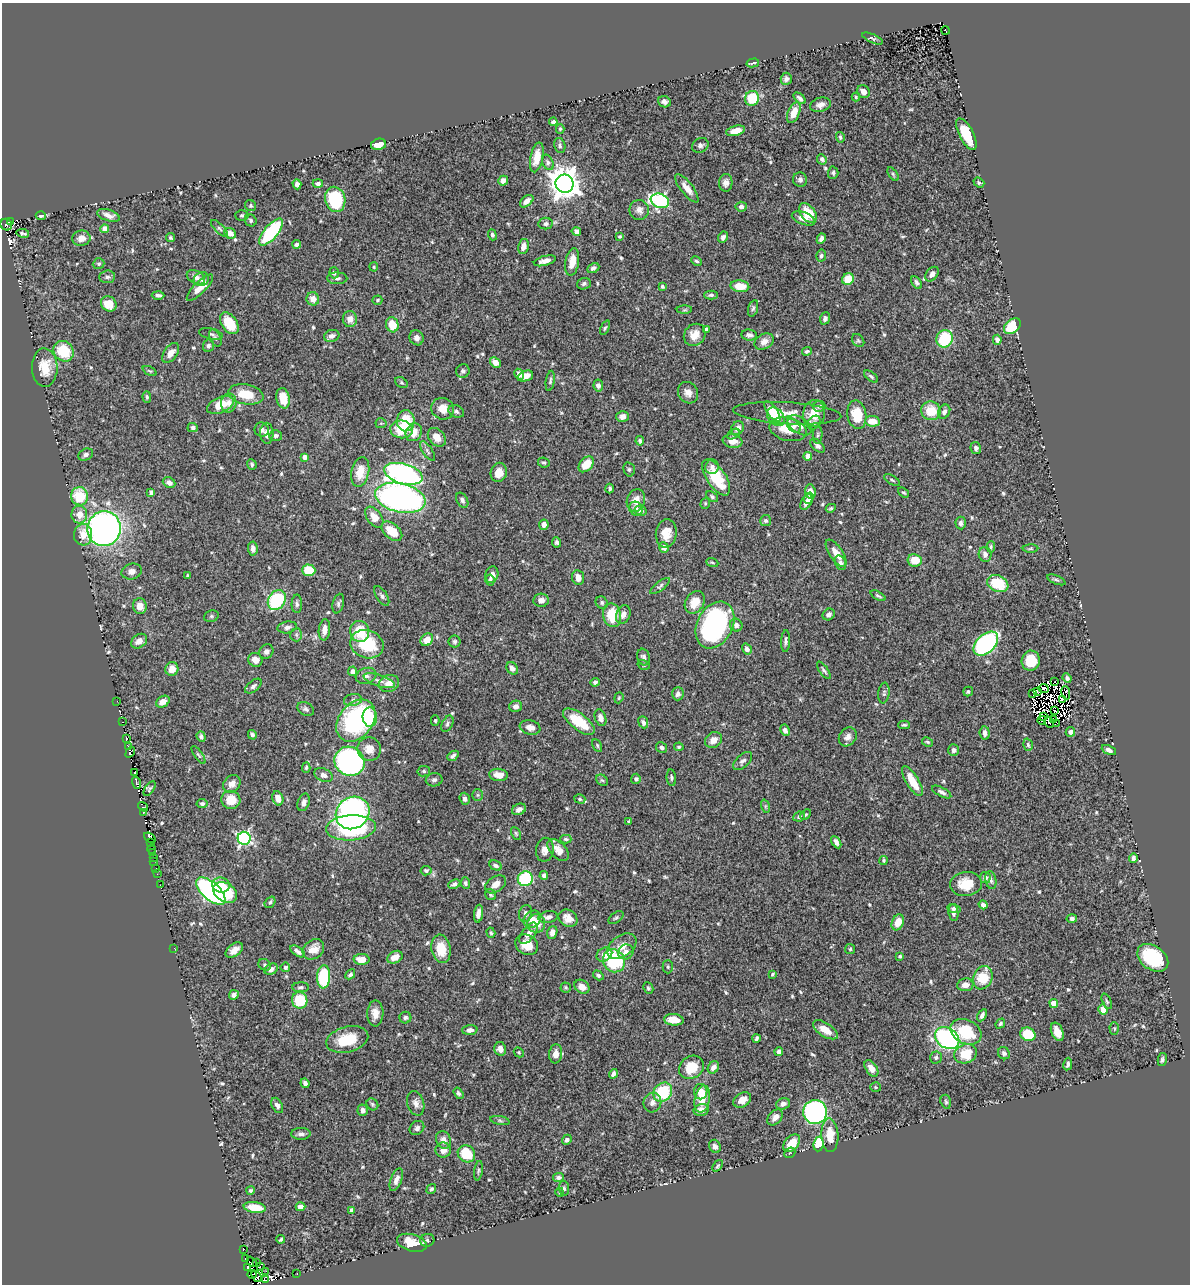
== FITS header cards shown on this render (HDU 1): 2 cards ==
NAXIS1  =                 1188
NAXIS2  =                 1282

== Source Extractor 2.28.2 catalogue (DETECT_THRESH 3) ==
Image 1188 x 1282 px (HDU 1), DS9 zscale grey, 1 PNG px = 1 image px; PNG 1192 x 1286 px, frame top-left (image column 1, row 1282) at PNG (2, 3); each listed source drawn as its Kron ellipse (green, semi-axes under 4 px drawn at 4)
Background 0.502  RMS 0.014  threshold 0.0414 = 3 sigma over >= 5 px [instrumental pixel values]
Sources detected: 637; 13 with non-positive FLUX_AUTO (blend fragments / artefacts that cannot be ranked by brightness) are neither listed nor drawn; of the other 624, the 500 brightest by FLUX_AUTO listed and drawn (124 fainter detections omitted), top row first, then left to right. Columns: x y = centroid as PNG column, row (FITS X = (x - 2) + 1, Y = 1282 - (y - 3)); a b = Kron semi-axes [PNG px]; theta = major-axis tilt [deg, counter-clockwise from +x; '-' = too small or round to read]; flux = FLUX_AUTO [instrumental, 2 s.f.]
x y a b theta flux
945 30 4 3 - 7.3
873 38 11 4 -24 1.8
753 63 6 2 15 1.8
786 79 6 5 - 3
863 92 7 6 - 6.3
856 97 4 4 - 1.3
752 98 7 7 - 31
800 98 7 4 -40 2.7
664 102 6 5 - 2.9
820 105 10 7 15 5
794 112 11 6 68 12
553 122 4 4 - 2.6
560 129 4 4 - 1.3
736 131 9 5 13 10
966 134 17 7 -63 27
840 137 5 4 - 1.8
378 144 7 5 13 9.4
700 145 9 7 31 3.1
560 146 8 5 -77 2.4
537 157 15 6 78 12
822 159 5 4 - 2.9
548 162 8 5 -66 2.4
833 173 6 5 - 1.8
893 174 8 4 -55 1.4
800 180 7 7 - 2.8
503 181 5 4 - 4.4
318 183 5 4 - 2.6
726 183 9 6 87 4.7
979 183 6 4 -39 1.5
297 184 5 4 - 3.4
565 184 9 9 - 1400
687 188 17 6 -52 9.8
335 199 13 10 -76 63
527 201 8 5 40 5.7
660 201 9 7 -21 150
251 206 6 5 - 1.6
741 207 5 5 - 3.7
639 210 10 9 - 5.1
808 213 11 7 -51 20
108 215 12 5 -17 5.8
242 215 6 5 - 2.2
41 216 5 4 - 1.9
804 218 12 6 -20 7.7
251 220 6 5 - 2.5
11 221 3 3 - 33
546 224 7 5 8 2.9
6 225 6 5 - 140
219 228 11 4 -45 2.5
105 229 4 4 - 9.7
576 231 5 4 - 3
271 232 17 7 50 80
23 233 6 3 -8 1.6
230 233 6 5 - 6.9
492 235 5 4 - 2
620 236 4 3 - 1.5
723 237 6 4 63 3
81 238 9 7 5 7.7
170 238 5 4 - 1.7
821 239 5 4 - 3.4
297 244 4 4 - 3.1
523 247 8 5 77 6.6
821 255 6 5 - 2
545 261 11 5 15 6.2
697 261 6 3 -27 1.5
572 262 14 7 81 13
99 264 6 5 - 1.6
374 267 4 4 - 1.4
593 268 6 4 28 3
334 273 5 5 - 2.2
932 274 8 5 51 3.9
107 277 8 6 8 3.1
196 277 10 6 -27 5.3
337 278 10 6 -3 2.5
201 279 8 7 - 3.1
848 279 6 5 - 19
916 282 7 4 -58 2.4
584 284 7 5 21 2
740 286 9 6 -5 16
662 287 4 3 - 1.6
200 288 18 6 45 9
158 295 6 3 -1 2.9
711 295 7 4 0 2
313 299 6 6 - 7.9
377 300 5 4 - 1.6
109 304 8 7 - 12
753 308 8 5 73 1.9
684 310 7 4 1 1.5
825 318 6 5 - 2.7
350 319 8 7 - 5.9
229 323 12 7 -56 28
392 325 7 6 - 17
1012 326 9 6 41 42
605 328 8 4 65 1.6
706 329 4 4 - 3.9
211 334 12 5 -12 2.4
695 335 12 10 50 11
749 335 8 5 -7 3.2
332 336 8 6 16 3.7
215 338 9 5 -64 2.2
416 338 8 7 - 4.6
945 339 9 8 - 43
997 340 5 4 - 3.4
858 341 7 5 -54 1.7
764 342 10 7 31 5.8
208 346 6 5 - 2.1
64 351 11 9 -47 32
807 351 5 4 - 1.8
171 353 11 6 54 7.5
495 362 6 5 - 7.7
45 367 19 13 -88 19
150 371 7 4 -26 1.3
463 371 7 6 - 2.6
519 374 6 4 -63 4.1
525 376 8 5 20 7.3
871 376 8 4 -37 1.8
550 381 10 4 81 2
401 383 7 5 -34 1.5
598 386 6 5 - 4.2
688 393 11 9 -54 6.2
246 394 17 10 -11 21
147 397 6 4 -89 1.7
283 398 10 6 -79 15
229 403 9 7 86 5.9
220 405 14 7 23 17
819 406 6 5 - 2.3
443 409 12 10 -26 12
456 411 8 6 -23 2.3
772 411 12 5 -54 14
931 411 10 9 - 19
944 412 7 5 63 3.5
787 413 54 11 -3 21
814 414 13 11 77 16
857 415 14 9 -81 25
623 417 6 5 - 5.5
776 417 10 7 -49 16
406 421 10 9 - 28
872 421 7 5 -6 15
381 423 5 5 - 1.3
814 423 7 6 - 2.1
799 425 14 8 -34 6.8
794 426 8 5 -47 3.4
193 428 5 4 - 2.3
738 428 7 6 - 5.4
401 429 11 9 -8 25
788 429 19 11 -13 20
262 430 7 7 - 2.7
414 432 9 8 - 13
267 433 10 6 -88 6
733 434 7 4 28 1.9
818 435 9 5 85 2
276 436 6 5 - 2.9
437 437 10 7 -48 9.6
640 441 5 4 - 1.9
732 441 10 6 -9 8.1
818 446 9 5 -42 3.4
976 448 6 5 - 2.6
427 451 11 4 -56 2.5
86 455 8 5 25 2.8
808 456 4 4 - 9.8
305 457 4 4 - 6
544 462 6 4 -27 1.5
252 464 5 5 - 1.6
586 464 9 6 49 19
712 467 7 6 - 3.5
629 469 7 5 -75 1.7
360 472 15 9 79 14
499 472 10 8 72 11
403 474 20 10 -16 280
716 477 21 9 -57 36
892 480 9 3 -32 1.4
169 483 6 5 - 4.3
610 489 5 3 - 2
810 492 7 5 -83 9.6
903 492 6 4 -36 1.5
151 493 4 3 - 2
80 496 9 8 - 35
712 497 7 4 -39 1.9
400 498 25 14 -13 300
809 498 6 5 - 4
462 500 8 5 -62 2.6
636 500 11 9 72 8.8
806 502 8 5 62 5.7
705 503 6 4 72 1.3
831 508 5 4 - 1.6
636 509 7 6 - 4.2
640 511 6 5 - 3.9
79 515 9 8 - 9.4
374 517 12 7 -53 10
766 521 5 5 - 2.7
961 523 6 5 - 2.8
544 525 5 4 - 4.1
104 529 17 16 - 380
392 531 12 7 -41 18
666 533 14 10 83 13
83 535 10 9 - 11
557 542 5 4 - 1.9
664 547 5 4 - 6.3
991 547 5 3 - 1.5
253 548 7 4 -84 4.4
1030 548 8 4 1 1.3
836 553 16 6 -56 9.9
985 554 7 6 - 4
915 560 7 6 - 16
712 563 6 4 -19 1.3
840 563 7 5 -67 2.8
309 570 6 5 - 23
132 571 10 7 16 5.3
492 575 8 6 74 4.1
188 576 4 3 - 1.9
578 578 8 6 -83 7.4
490 580 5 4 - 2.3
1056 580 10 4 -23 1.7
998 584 11 8 -24 37
660 586 12 4 38 2
382 596 11 5 -57 2.5
878 596 8 3 -27 1.7
277 600 11 8 55 74
541 600 8 6 6 5
695 602 12 9 56 13
602 603 6 5 - 1.8
297 604 9 5 89 2.4
338 604 10 5 76 2.4
140 606 8 7 - 9.5
623 614 9 6 70 5.3
829 614 6 5 - 2.6
612 615 12 9 -77 27
211 616 7 5 21 1.7
715 625 25 17 62 160
736 625 6 6 - 3.3
287 627 10 5 10 3.6
324 630 10 5 84 7.9
360 631 10 9 - 24
296 635 6 6 - 1.9
427 640 7 5 45 11
139 641 8 6 37 6.1
455 641 6 6 - 2
786 641 11 4 87 2.5
367 644 17 14 -20 45
986 644 14 9 43 170
747 649 6 4 -56 3.8
266 652 7 6 - 3.3
643 657 8 6 -73 2.8
255 660 7 6 - 7.5
1031 661 10 9 - 22
644 665 6 5 - 1.6
512 668 6 5 - 5.2
172 669 7 6 - 10
824 670 10 4 -54 1.9
352 671 5 4 - 5.4
366 676 10 8 18 4.6
1067 678 5 4 - 2.3
379 681 16 5 -18 5.9
595 682 4 4 - 2.2
1055 682 3 2 - 2.3
389 683 10 8 19 8.9
253 686 9 5 39 2.8
1044 688 5 2 - 1.8
1037 691 3 2 - 2.7
968 692 5 4 - 1.7
884 693 10 5 83 2.2
1033 693 2 2 - 1.4
1066 693 7 3 -78 3.5
678 694 6 6 - 3.5
619 698 6 4 69 1.3
1063 699 3 2 - 1.6
353 700 9 6 10 3.2
117 701 2 2 - 2.1
163 702 7 5 30 7.1
516 706 6 6 - 4.5
306 709 9 6 -31 2.7
1055 710 3 2 - 2.6
1043 716 3 2 - 1.5
370 717 10 7 -88 25
600 718 9 5 -71 4.8
435 720 5 4 - 1.4
1042 720 4 3 - 1.8
1053 720 2 2 - 2
356 721 23 17 52 160
123 722 3 2 - 9.2
579 722 19 8 -37 33
643 722 6 4 -69 2.9
1049 722 6 2 -63 2.8
1057 723 2 2 - 1.7
447 724 9 5 62 2.2
904 725 6 3 1 1.4
530 727 10 7 -10 7.4
785 730 6 4 -64 4.4
1070 732 5 4 - 3.8
985 733 7 5 -84 3.8
252 735 5 4 - 2.4
201 737 5 4 - 2.3
848 737 10 8 51 5
126 739 4 3 - 33
713 740 9 7 37 8
928 742 6 4 -27 1.4
597 745 7 4 -64 1.3
1028 745 6 4 -74 1.6
129 747 3 3 - 35
661 747 6 5 - 2.5
679 747 5 4 - 1.5
369 749 12 11 - 9.8
954 750 6 5 - 3.2
1109 750 7 4 -24 4.2
130 752 6 3 54 89
199 755 10 3 -56 1.7
453 756 6 4 40 2.7
349 761 15 14 - 240
743 761 11 6 42 3.2
306 768 5 4 - 1.6
424 771 6 5 - 1.9
135 773 3 2 - 130
324 775 10 6 -22 4.4
498 775 9 6 -5 8.3
671 778 8 4 -84 1.9
636 779 5 5 - 2.2
434 780 8 6 3 3
602 780 6 5 - 1.6
912 781 17 6 -59 18
136 783 6 4 -71 92
232 784 10 8 51 5.5
150 789 8 4 57 1.6
942 792 10 4 -28 2.9
478 795 6 5 - 1.5
278 798 7 5 -72 8.1
465 799 6 5 - 3
580 799 6 4 -17 1.5
231 800 9 9 - 15
304 802 9 6 72 4.2
202 803 5 4 - 2.2
765 806 7 4 -72 1.4
143 807 5 2 - 4.5
519 809 7 5 26 4
143 812 3 3 - 6.5
353 813 17 15 37 250
806 815 6 4 44 1.5
799 817 6 4 27 2.7
628 822 4 3 - 1.4
351 828 25 12 3 93
516 833 7 4 -63 1.3
150 838 6 4 -37 38
244 838 6 6 - 190
566 839 6 4 -2 1.6
151 842 3 3 - 48
836 842 7 4 -59 3.2
152 849 4 3 - 12
545 850 12 9 79 6.9
558 850 13 8 -47 8.6
152 853 3 2 - 2.3
153 857 3 2 - 2.7
1133 858 5 4 - 2.3
884 860 4 4 - 1.4
154 861 2 2 - 6.1
496 865 7 4 -26 2.9
156 868 2 2 - 4.5
426 871 5 4 - 2
157 874 2 2 - 4.3
544 876 4 4 - 3.5
985 877 5 5 - 4.1
525 879 8 7 - 56
991 880 9 5 -80 2.6
465 883 6 5 - 1.8
454 884 6 4 26 2.7
496 884 11 7 35 7.7
966 884 16 12 5 20
160 885 2 2 - 5.9
221 885 8 7 - 14
211 891 18 8 -42 270
225 892 13 9 -34 38
491 895 6 5 - 1.5
270 902 6 4 51 1.8
983 905 4 4 - 4.1
954 908 6 4 -15 2.1
526 913 8 6 76 3.7
953 913 8 5 -81 3.2
478 914 9 4 83 4.3
548 917 10 5 7 4.1
568 918 10 8 -32 7.7
616 918 8 5 36 1.9
1072 918 5 4 - 2.4
532 919 9 7 41 8.4
898 922 8 6 67 12
536 924 9 9 - 13
552 932 6 5 - 5.1
491 933 5 4 - 1.5
528 933 12 6 53 6.1
527 945 12 9 -30 11
622 946 16 10 35 9.9
174 948 2 2 - 44
313 949 11 9 37 9.5
441 949 14 9 -81 20
850 949 5 5 - 1.4
234 950 10 6 38 6.8
298 951 8 4 -33 3
626 952 8 7 - 5.4
604 955 8 6 33 7.9
900 956 4 4 - 1.8
395 957 8 6 27 9.8
1153 958 17 11 -36 56
361 959 8 5 -2 11
614 961 12 10 -54 68
265 965 6 5 - 1.8
285 967 5 4 - 2
668 967 6 5 - 1.7
271 969 7 5 25 4.2
350 974 5 4 - 2.3
773 974 4 3 - 1.3
598 975 6 4 -33 2.1
324 977 11 6 87 66
983 978 12 9 68 25
965 985 8 6 7 6.6
301 987 8 5 0 2.4
566 987 5 5 - 1.4
582 987 8 6 -36 7.8
648 988 6 4 -64 1.6
234 995 5 4 - 3.2
300 1000 8 7 - 40
1107 1001 8 4 -66 1.5
1054 1003 4 4 - 21
1103 1010 5 4 - 11
375 1013 13 8 88 8
982 1015 6 3 60 3.1
405 1018 6 6 - 2.1
674 1020 10 6 -4 13
1000 1024 5 4 - 2
1114 1029 6 4 -89 1.3
470 1030 8 5 3 3.7
825 1030 14 6 -33 13
966 1032 16 12 -26 43
1057 1032 9 6 -68 9.9
1028 1034 8 6 -25 31
756 1038 4 3 - 2
947 1038 13 10 -35 150
347 1039 21 13 14 31
500 1049 7 6 - 5.7
519 1052 5 4 - 1.3
779 1052 4 4 - 4
1004 1053 6 5 - 2.5
556 1054 9 6 84 8
965 1054 12 9 20 25
936 1057 6 6 - 2
1162 1060 7 4 78 2.1
1068 1064 6 3 81 2.5
691 1067 13 11 35 22
713 1067 6 5 - 4.3
871 1068 9 5 -56 9
613 1074 5 4 - 3.7
305 1083 5 4 - 3
875 1087 5 5 - 1.3
663 1092 10 9 - 45
701 1092 7 6 - 9.4
458 1093 6 4 -57 2
702 1099 14 7 78 15
742 1100 9 6 33 7.2
652 1102 10 9 - 4.9
946 1102 7 5 -73 1.7
416 1103 12 8 -75 5.2
372 1104 6 5 - 1.5
783 1104 7 5 18 4.4
277 1105 8 5 -62 3.7
363 1110 5 5 - 4.3
701 1110 7 6 - 7.1
815 1112 12 12 - 230
775 1117 9 6 48 5.4
500 1121 10 4 -11 1.9
417 1128 8 6 41 2.6
301 1134 10 6 1 3.3
830 1135 17 8 -87 17
443 1140 9 7 -67 5.1
567 1140 5 4 - 2.2
792 1143 10 6 48 15
819 1144 7 5 83 31
715 1146 7 5 -61 4.3
443 1150 8 7 - 6.2
790 1153 6 4 41 1.3
466 1154 9 8 - 30
718 1166 7 4 53 1.5
478 1171 10 3 81 1.5
558 1178 5 4 - 2.6
396 1180 12 5 70 5.2
564 1188 7 5 -87 1.8
431 1189 5 4 - 1.9
251 1190 4 4 - 1.7
560 1192 5 4 - 1.3
255 1207 11 5 -8 17
300 1207 5 4 - 5.8
352 1210 4 4 - 3.4
281 1239 4 3 - 1.5
427 1240 7 6 - 2
412 1243 15 8 -16 20
243 1249 3 3 - 28
245 1258 3 2 - 14
252 1262 6 2 -46 45
257 1263 3 2 - 4.9
247 1267 2 2 - 18
260 1267 3 2 - 31
266 1271 4 2 - 9.7
252 1274 4 3 - 15
297 1274 3 2 - 2.7
256 1276 6 3 -50 6.3
266 1280 4 2 - 25
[124 fainter detections neither listed nor drawn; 13 non-positive-flux detections neither listed nor drawn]